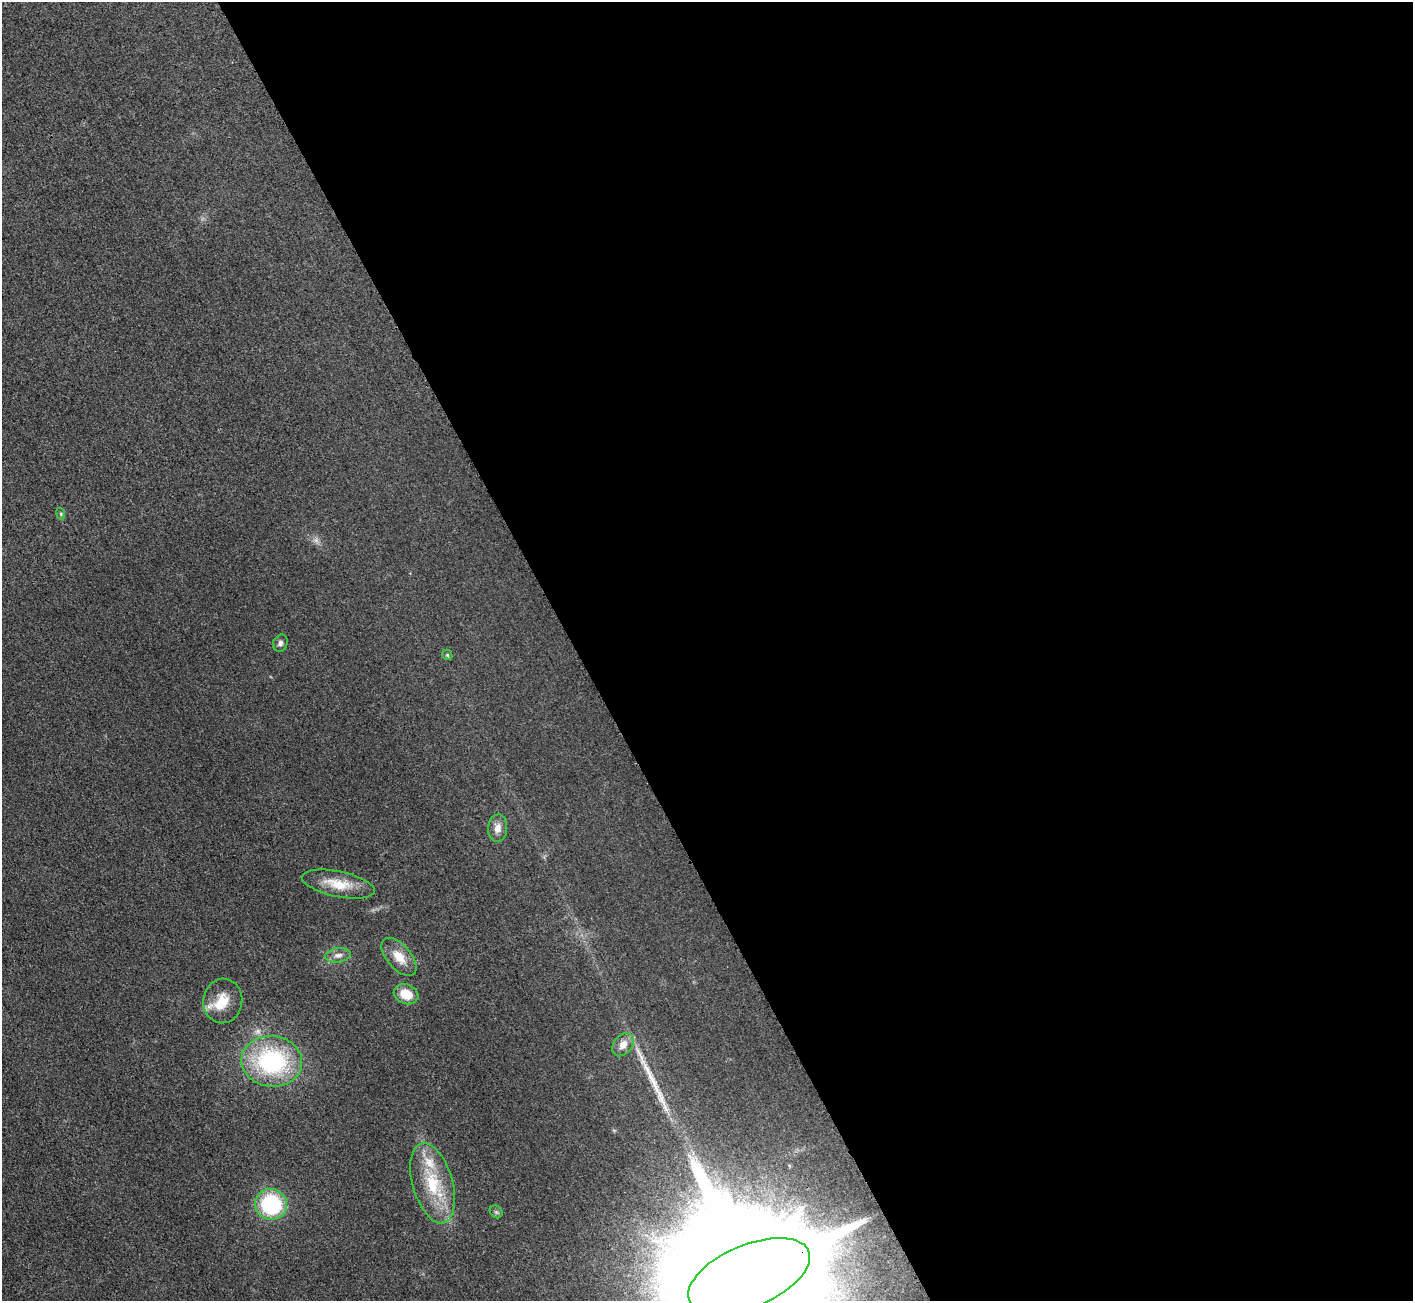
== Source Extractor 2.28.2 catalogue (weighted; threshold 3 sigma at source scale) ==
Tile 8 of 4 x 4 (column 4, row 2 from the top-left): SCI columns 4255-5665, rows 2772-4070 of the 5687 x 5680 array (HDU 1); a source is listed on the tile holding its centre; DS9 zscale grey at full resolution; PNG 1415 x 1303 px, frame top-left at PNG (2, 2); each listed source drawn as its Kron ellipse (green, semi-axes under 4 px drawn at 4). Shown black and unused: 59% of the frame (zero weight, under 3 of 4 exposures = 2% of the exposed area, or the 3 px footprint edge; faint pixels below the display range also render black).
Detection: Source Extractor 2.28.2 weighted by HDU 2 'WHT'; one run over the whole footprint, this tile lists its part. Background 0.0265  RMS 0.0059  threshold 0.0267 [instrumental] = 3 sigma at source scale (4.5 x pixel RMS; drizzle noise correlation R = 1.50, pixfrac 1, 0.05/0.05 arcsec/px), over >= 5 px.
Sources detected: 19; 1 inside a brighter object's white glare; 1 long thin detection or spike segment (spike, bleed or trail) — neither listed nor drawn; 2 inside a brighter listed object's ellipse — not listed separately; the other 15 listed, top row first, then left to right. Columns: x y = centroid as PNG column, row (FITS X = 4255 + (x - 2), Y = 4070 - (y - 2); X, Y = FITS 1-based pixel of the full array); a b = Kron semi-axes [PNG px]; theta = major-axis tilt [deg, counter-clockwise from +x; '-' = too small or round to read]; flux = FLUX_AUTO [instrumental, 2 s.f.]
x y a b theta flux
61 514 6 3 -72 0.69
280 643 9 7 67 2.2
447 655 5 4 - 0.91
498 828 14 9 85 5.2
338 884 37 12 -12 15
338 955 13 7 9 3.4
399 957 23 12 -49 9.9
406 994 12 10 -21 11
223 1001 22 19 82 13
623 1045 13 9 53 5.5
272 1061 30 25 -5 75
433 1183 41 20 -74 31
271 1204 16 15 - 53
496 1212 7 5 -45 1.2
749 1276 64 31 23 85000
Overlapping masked pixels (flux is a lower limit): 1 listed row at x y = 749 1276
Isophote crosses this tile's border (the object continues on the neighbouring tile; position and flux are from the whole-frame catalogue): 1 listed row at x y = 749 1276